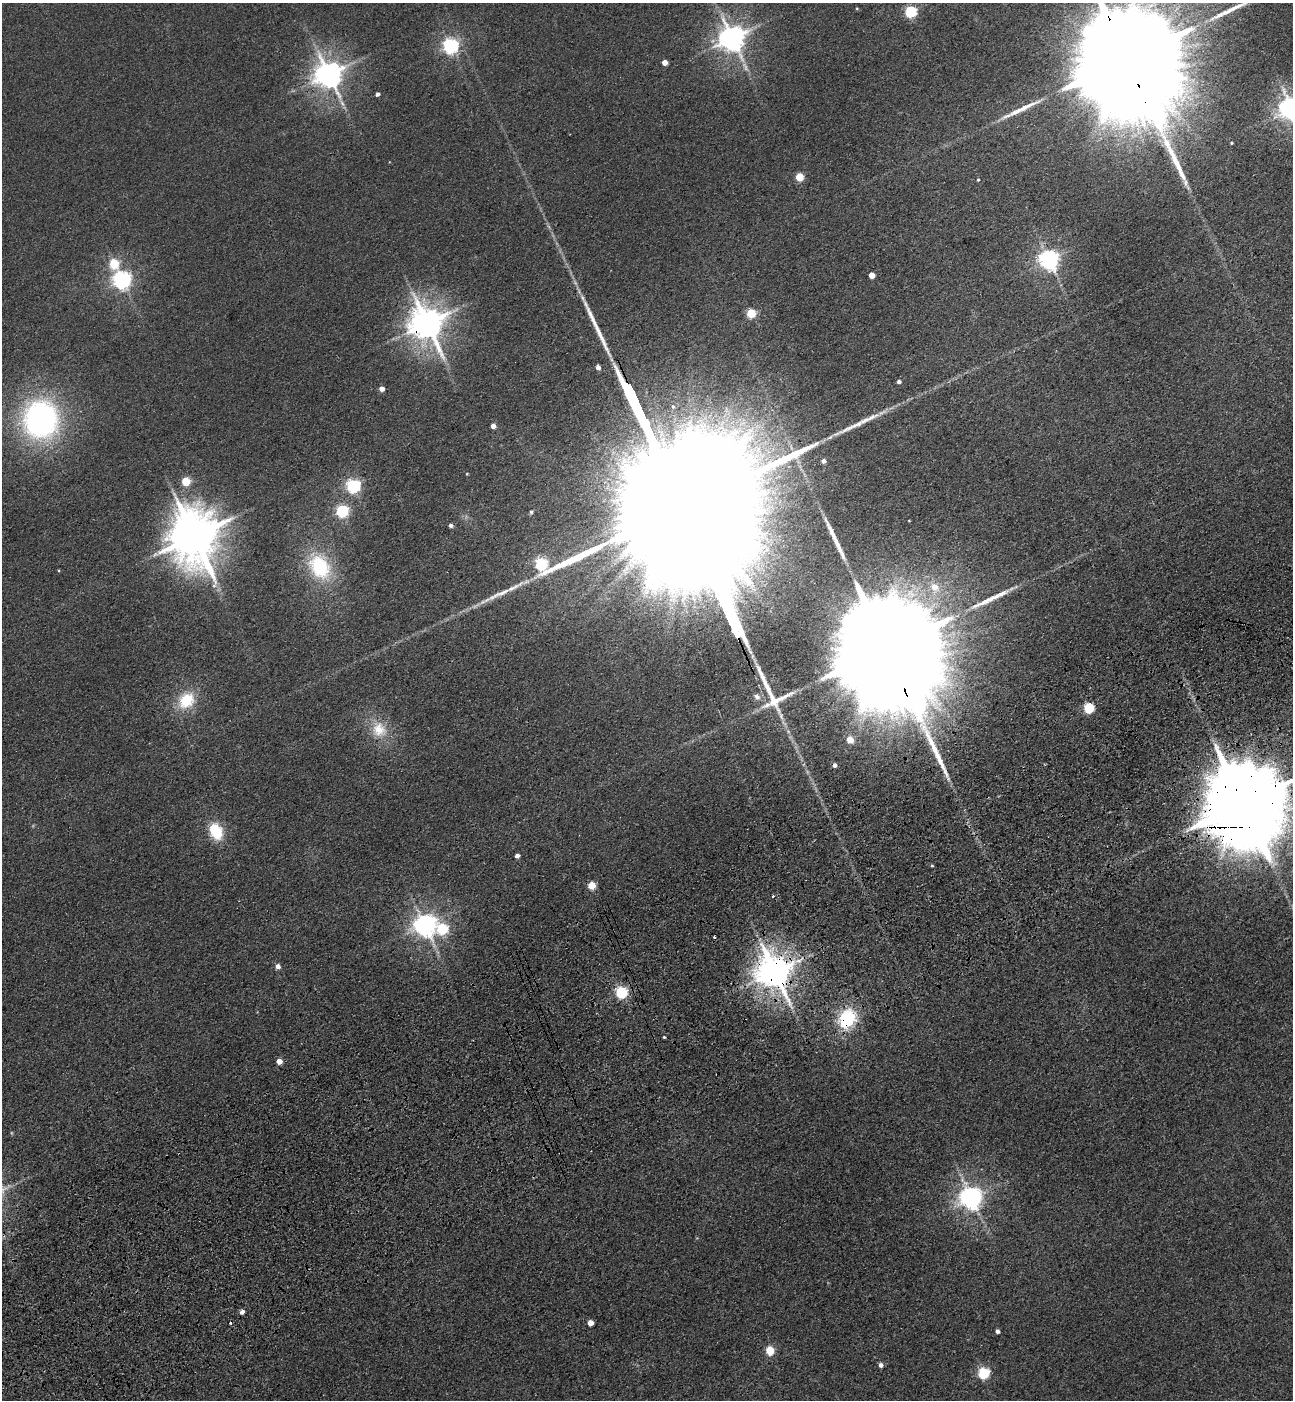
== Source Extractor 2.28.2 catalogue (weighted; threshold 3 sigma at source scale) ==
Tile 7 of 4 x 4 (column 3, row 2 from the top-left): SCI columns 2929-4219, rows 2908-4305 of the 5727 x 5814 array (HDU 1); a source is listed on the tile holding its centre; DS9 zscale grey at full resolution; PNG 1295 x 1402 px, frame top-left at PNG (2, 3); no overlay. Shown black and unused: <1% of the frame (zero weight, under 3 of 4 exposures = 6% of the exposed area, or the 3 px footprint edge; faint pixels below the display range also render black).
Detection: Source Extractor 2.28.2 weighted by HDU 2 'WHT'; one run over the whole footprint, this tile lists its part. Background 0.0395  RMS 0.0066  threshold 0.0299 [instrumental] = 3 sigma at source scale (4.5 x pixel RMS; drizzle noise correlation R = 1.50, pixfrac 1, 0.05/0.05 arcsec/px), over >= 5 px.
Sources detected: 74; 1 too faint to see at this stretch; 1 inside a brighter object's white glare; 1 cosmic-ray / hot-pixel residue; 8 long thin detections or spike segments (spike, bleed or trail) — not listed; the other 63 listed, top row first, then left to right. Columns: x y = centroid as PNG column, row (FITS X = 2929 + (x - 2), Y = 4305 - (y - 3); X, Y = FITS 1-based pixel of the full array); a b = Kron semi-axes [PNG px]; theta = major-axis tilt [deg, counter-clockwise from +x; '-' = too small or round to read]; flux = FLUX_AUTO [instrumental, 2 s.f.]
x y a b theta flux
857 9 5 3 - 0.6
911 11 6 5 - 92
732 38 8 8 - 860
450 46 6 6 - 220
1126 57 55 21 -67 53000
665 62 4 4 - 6.8
328 75 9 8 - 980
377 94 4 4 - 2.2
1292 108 8 7 - 730
1231 143 3 2 - 0.67
799 177 5 5 - 23
978 180 4 3 - 0.72
1049 260 7 7 - 440
114 264 6 6 - 34
872 275 5 4 - 8.6
122 280 7 6 - 320
751 313 5 5 - 38
427 323 11 9 -60 1600
598 367 4 4 - 4
899 382 5 4 - 2.2
382 389 4 4 - 5
41 419 36 33 89 180
493 426 4 4 - 4.5
824 461 4 4 - 2.5
467 474 3 3 - 0.58
186 481 5 5 - 30
353 486 6 6 - 160
342 511 6 5 - 110
531 512 5 4 - 1.2
684 514 179 28 -67 190000
451 525 5 4 - 2
194 536 16 13 -82 3600
320 567 32 23 -57 51
935 587 10 9 - 9.1
886 647 66 21 -67 59000
773 696 49 31 -59 30
186 700 23 18 45 24
1089 708 5 5 - 57
379 729 24 21 -61 19
850 740 5 5 - 11
834 765 4 4 - 2.5
1243 804 27 19 -69 18000
216 831 15 11 -67 27
517 856 4 4 - 3.3
932 866 5 3 - 0.76
592 885 5 5 - 21
424 925 8 7 - 570
442 928 6 6 - 73
714 937 3 2 - 1.2
278 966 5 5 - 3.9
774 972 11 9 -57 1700
621 992 5 5 - 94
847 1019 22 17 59 41
664 1037 3 3 - 0.74
279 1061 4 4 - 8
971 1198 8 7 - 570
242 1312 5 4 - 2.7
231 1323 3 2 - 1.1
590 1323 4 4 - 7.5
997 1331 4 4 - 2
770 1351 5 5 - 32
881 1365 5 4 - 2.7
983 1373 6 5 - 85
Overlapping masked pixels (flux is a lower limit): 8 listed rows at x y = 1126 57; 427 323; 684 514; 886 647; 773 696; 1243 804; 774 972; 847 1019
Isophote crosses this tile's border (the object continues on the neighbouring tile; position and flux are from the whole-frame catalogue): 3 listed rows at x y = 1126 57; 1292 108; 1243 804